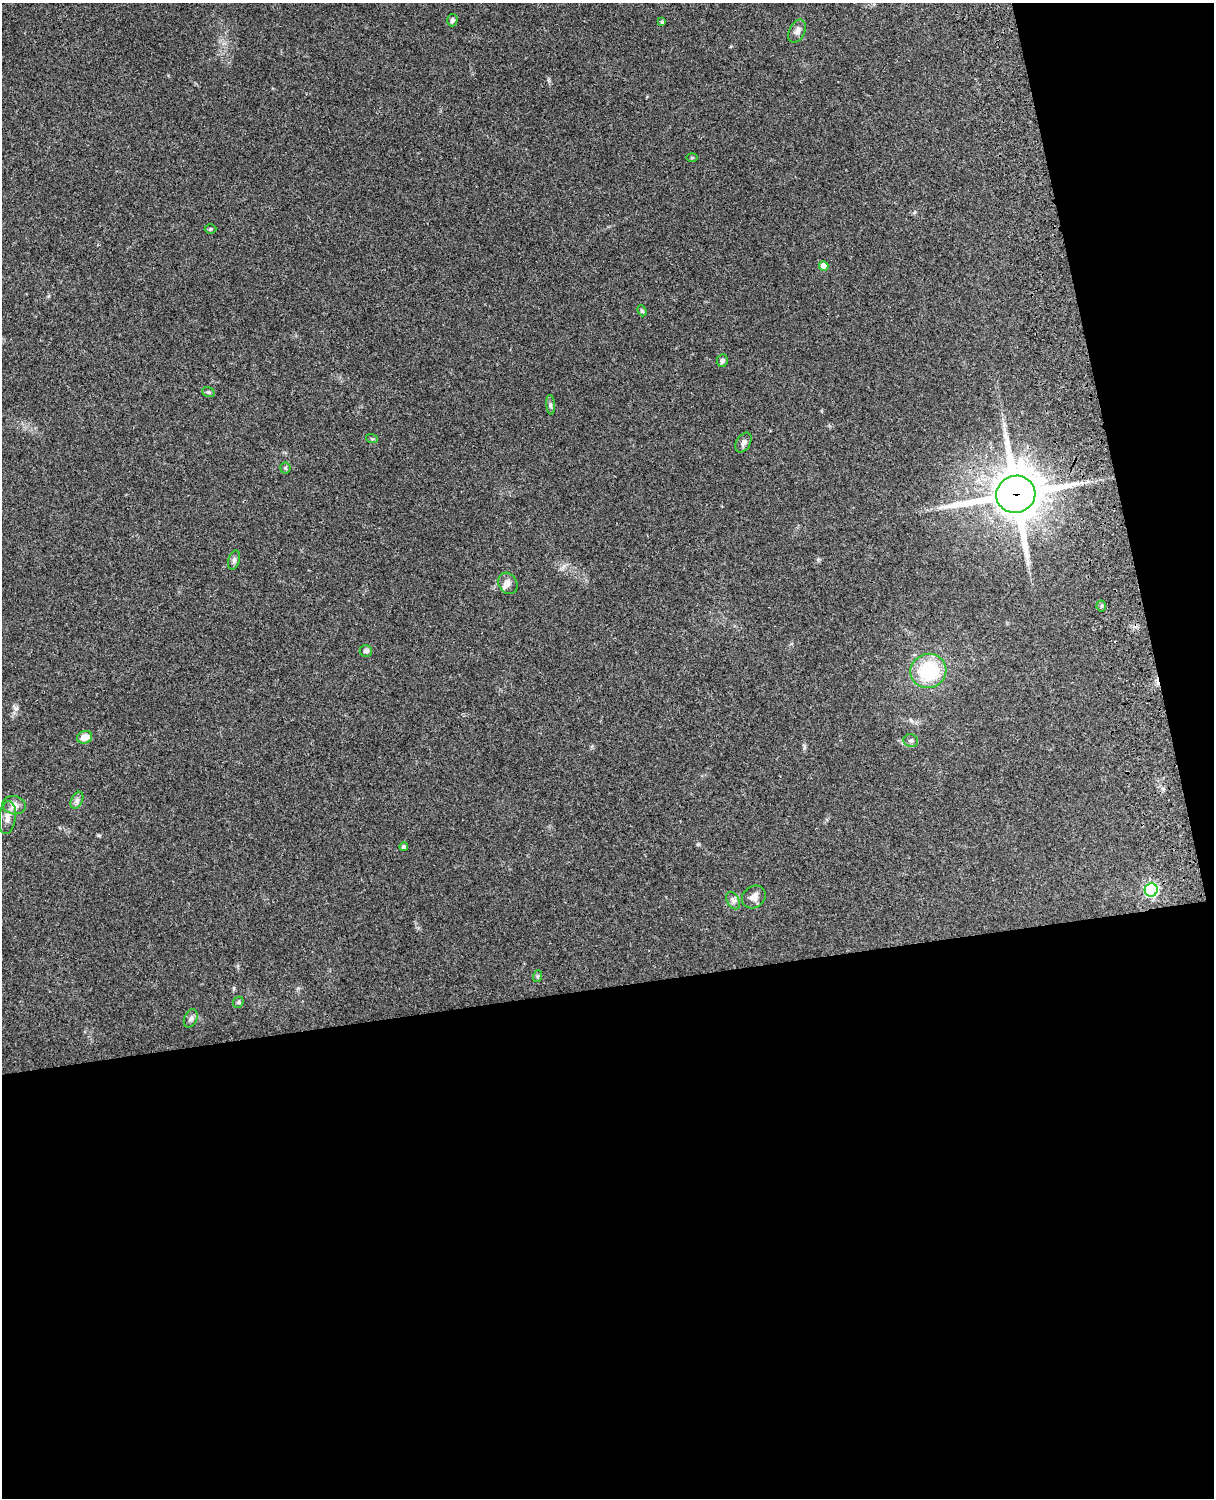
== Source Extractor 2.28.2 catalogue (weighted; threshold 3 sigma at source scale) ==
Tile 12 of 4 x 3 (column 4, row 3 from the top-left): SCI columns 3756-4967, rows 165-1660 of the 5088 x 4928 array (HDU 1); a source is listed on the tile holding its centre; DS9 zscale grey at full resolution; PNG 1216 x 1500 px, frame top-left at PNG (2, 3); each listed source drawn as its Kron ellipse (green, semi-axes under 4 px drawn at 4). Shown black and unused: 39% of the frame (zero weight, under 3 of 4 exposures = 6% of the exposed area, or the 3 px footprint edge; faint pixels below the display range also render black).
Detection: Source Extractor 2.28.2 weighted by HDU 2 'WHT'; one run over the whole footprint, this tile lists its part. Background 0.215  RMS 0.0084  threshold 0.0378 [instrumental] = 3 sigma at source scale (4.5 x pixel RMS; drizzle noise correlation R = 1.50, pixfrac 1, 0.05/0.05 arcsec/px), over >= 5 px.
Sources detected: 32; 1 inside a brighter listed object's ellipse — not listed separately; the other 31 listed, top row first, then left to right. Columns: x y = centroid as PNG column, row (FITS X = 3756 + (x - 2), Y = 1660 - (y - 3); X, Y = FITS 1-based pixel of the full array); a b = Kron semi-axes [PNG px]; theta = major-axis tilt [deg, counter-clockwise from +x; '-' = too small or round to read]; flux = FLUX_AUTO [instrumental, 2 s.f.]
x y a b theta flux
452 20 6 5 - 2.1
662 22 3 3 - 1.2
797 31 12 7 62 4.1
692 158 5 3 - 0.84
210 229 6 5 - 1
824 266 5 5 - 10
642 311 6 4 -69 1.3
722 361 6 5 - 2.6
208 392 6 5 - 1.3
551 405 10 4 -85 1.7
372 439 6 3 -19 1
743 443 11 7 60 3.3
285 468 5 5 - 1.2
1016 494 19 18 - 3700
234 560 10 5 75 2.4
508 583 11 9 -61 4.1
1101 606 5 5 - 1.5
366 651 6 6 - 2.4
928 671 18 17 - 50
85 737 8 6 19 8.8
911 741 7 6 - 2.2
77 800 9 5 65 2.7
14 805 12 9 -9 5.6
7 817 16 8 83 6.2
404 847 4 4 - 2.3
1151 890 6 6 - 160
754 897 13 10 36 5.4
733 901 9 6 -63 2.8
538 976 6 4 71 1.2
238 1002 6 5 - 1.2
191 1018 9 6 64 2.6
Overlapping masked pixels (flux is a lower limit): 1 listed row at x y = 1016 494
Unlisted compact peaks at least as high as the median listed source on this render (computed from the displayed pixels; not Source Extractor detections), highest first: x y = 16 709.